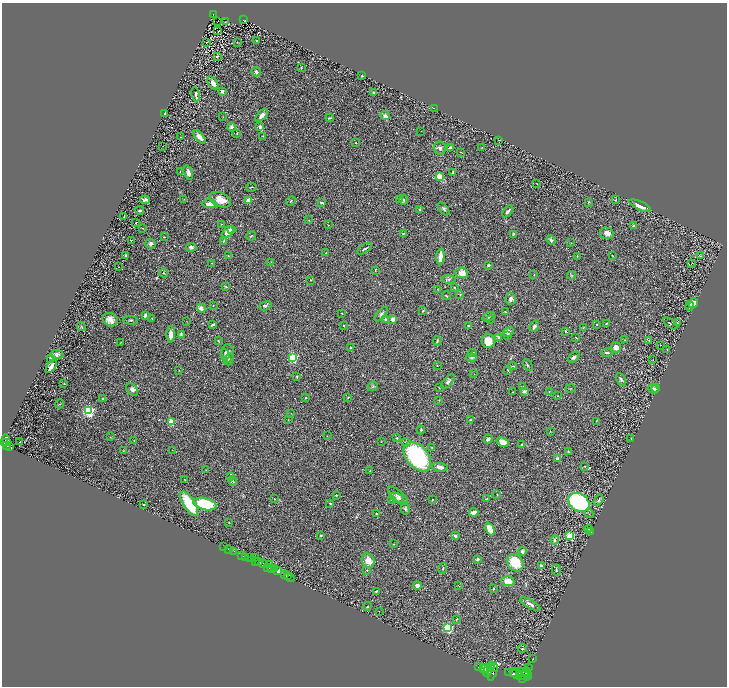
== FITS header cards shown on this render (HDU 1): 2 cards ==
NAXIS1  =                 1449
NAXIS2  =                 1368

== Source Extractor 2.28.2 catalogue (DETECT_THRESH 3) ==
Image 1449 x 1368 px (HDU 1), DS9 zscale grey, zoomed out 1/2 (1 PNG px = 2 x 2 image px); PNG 729 x 688 px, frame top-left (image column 1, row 1367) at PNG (2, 3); each listed source drawn as its Kron ellipse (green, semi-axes under 4 px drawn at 4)
Background 0.514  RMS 0.029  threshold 0.0885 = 3 sigma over >= 5 px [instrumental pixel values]
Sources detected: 343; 40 cannot appear on this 1/2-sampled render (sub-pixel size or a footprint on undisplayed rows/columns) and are neither listed nor drawn; the other 303 listed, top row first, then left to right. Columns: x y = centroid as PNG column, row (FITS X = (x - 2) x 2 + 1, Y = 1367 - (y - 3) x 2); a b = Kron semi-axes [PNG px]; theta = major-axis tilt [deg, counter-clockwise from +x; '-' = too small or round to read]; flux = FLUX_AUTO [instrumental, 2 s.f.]
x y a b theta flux
213 14 3 2 - 67
244 20 2 2 - 70
218 21 2 1 - 2.5
225 21 2 1 - 1.8
218 31 2 1 - 27
256 41 2 2 - 3.7
237 42 3 2 - 1.6
206 43 2 1 - 1.9
217 56 3 2 - 4.9
301 67 3 2 - 2.8
256 72 5 4 - 9.8
362 76 2 2 - 5.4
213 83 7 4 -54 22
222 91 2 2 - 55
374 92 3 2 - 4.9
196 94 7 2 -78 10
434 108 2 1 - 4.5
165 113 3 2 - 8.2
262 115 8 4 45 24
385 116 5 4 - 19
223 117 3 2 - 2.4
330 118 4 3 - 5.8
232 127 4 3 - 12
260 127 3 3 - 17
421 131 2 1 - 1.3
237 133 3 2 - 3.1
263 136 2 2 - 3.4
181 137 3 2 - 2.2
199 137 8 3 -49 43
499 140 2 1 - 1.7
356 143 2 2 - 3.3
163 146 2 1 - 2.5
450 147 3 2 - 11
482 147 2 1 - 1.4
440 148 6 6 - 19
461 152 2 2 - 2
180 172 3 2 - 2.6
453 172 3 2 - 6.8
188 173 7 4 -73 23
439 176 3 2 - 200
537 184 3 1 - 1.7
251 187 5 2 - 3.8
184 199 3 2 - 2.3
399 199 3 2 - 2.9
145 200 5 3 - 16
220 200 11 7 -22 61
248 200 2 2 - 130
404 200 5 3 - 8
615 200 4 3 - 3.8
291 201 5 2 - 4.8
588 202 4 2 - 4.8
322 203 4 2 - 11
209 204 7 3 -3 34
640 206 11 3 -25 54
420 209 2 2 - 6.4
444 209 7 3 -50 11
140 210 4 2 - 7.7
508 211 7 2 49 13
124 216 3 1 - 1.9
309 220 3 2 - 1.9
136 223 2 2 - 2.7
221 224 2 1 - 1.6
328 225 2 1 - 1.5
634 225 2 2 - 20
142 228 2 2 - 1.9
231 229 3 3 - 5.8
228 232 7 4 51 41
403 233 3 2 - 3
607 233 7 5 -13 33
513 234 4 2 - 7.8
251 236 5 2 - 4.9
164 237 3 2 - 2.7
131 240 3 2 - 3.5
551 240 5 3 - 15
223 241 3 2 - 4.9
150 243 5 5 - 13
571 243 2 2 - 2.3
191 247 5 3 - 12
365 249 8 2 32 8.4
325 253 2 1 - 1.9
126 255 3 2 - 8.1
228 256 3 2 - 2.2
577 256 3 2 - 3.5
613 256 3 1 - 1.9
701 256 3 2 - 3.5
440 257 8 3 84 55
271 262 2 2 - 1.7
211 263 2 1 - 1.7
691 264 2 1 - 27
488 265 4 3 - 7.5
118 267 2 1 - 1.2
375 271 3 2 - 2.9
164 273 4 3 - 6.4
462 273 6 5 - 46
534 275 2 2 - 2.4
572 275 4 1 - 2.3
448 279 7 4 -5 11
311 280 3 2 - 2.7
226 287 3 2 - 4.4
455 288 2 2 - 3.6
438 289 3 2 - 2.5
460 294 3 2 - 3.6
446 296 4 2 - 8.1
511 299 6 5 - 18
693 303 5 4 - 49
213 306 3 2 - 3.1
265 306 6 4 20 11
690 306 5 3 - 9.1
201 308 5 4 - 25
423 311 3 2 - 3.6
506 312 3 3 - 3.3
342 313 2 2 - 5.8
381 314 9 4 50 14
145 315 3 2 - 20
488 317 6 3 28 7.6
152 318 3 2 - 2.5
385 319 4 4 - 13
393 319 3 3 - 33
491 319 2 1 - 2.2
110 320 8 6 -32 39
131 320 7 3 -4 6.4
186 321 2 2 - 1.7
677 322 3 2 - 3.5
607 323 3 2 - 4.5
670 323 8 2 -36 5.3
597 324 2 1 - 3.8
213 325 4 2 - 9.1
344 325 2 2 - 9.7
81 326 4 2 - 4.6
468 326 3 3 - 5.6
534 326 5 4 - 13
583 328 3 2 - 2.8
565 331 3 2 - 3.9
508 332 6 4 27 14
171 334 8 4 89 33
181 334 4 3 - 5.9
507 335 3 3 - 4.7
498 337 2 2 - 9.7
576 337 2 2 - 7.6
218 340 3 2 - 3.6
625 340 3 2 - 2.8
649 340 4 3 - 5.3
437 341 4 3 - 7.3
488 341 7 6 - 57
121 342 2 1 - 1.4
660 345 2 1 - 1.7
616 347 5 5 - 33
351 348 3 3 - 6.8
667 349 2 2 - 2.2
472 352 2 2 - 7.1
227 353 9 6 88 24
607 353 6 3 -2 11
57 354 6 4 -7 15
225 354 5 4 - 11
574 357 7 3 42 12
51 358 3 2 - 20
293 358 3 3 - 610
471 358 5 4 - 11
229 360 6 4 73 9.1
653 360 2 2 - 2.3
528 365 6 2 -58 6
51 366 7 3 56 30
437 366 2 2 - 2.5
512 366 4 2 - 3.5
179 370 2 1 - 2.1
508 370 3 1 - 3.7
474 374 2 1 - 1.6
297 376 4 3 - 5.5
621 379 7 4 -61 10
448 381 9 4 48 14
64 383 3 2 - 3.2
373 387 5 3 - 5.5
523 387 3 2 - 5.8
439 388 2 2 - 2.3
570 388 5 2 - 3.7
656 388 4 4 - 6.4
132 389 7 5 -47 19
653 389 6 2 -33 7.1
513 392 2 1 - 2.9
524 392 4 3 - 14
549 392 3 2 - 2.4
558 396 3 2 - 2.4
348 397 3 2 - 3.4
305 398 3 3 - 4.7
102 399 2 2 - 8.8
439 400 3 2 - 2.2
60 404 5 2 - 4
89 411 3 3 - 1100
291 413 2 2 - 1.8
288 420 3 2 - 2.1
470 420 3 2 - 2.6
596 421 2 1 - 4.2
171 422 2 2 - 220
421 430 4 4 - 6.6
550 431 3 2 - 2.1
327 436 2 2 - 2
110 437 3 2 - 1.9
397 438 3 2 - 5.4
631 438 2 1 - 1.6
488 439 4 3 - 12
6 440 6 3 -76 810
20 441 2 1 - 1.9
134 441 2 2 - 2.9
381 441 2 2 - 2.1
406 442 5 4 - 10
503 442 6 4 -27 34
3 443 3 2 - 1100
7 445 2 2 - 230
522 445 4 2 - 5.3
9 447 3 2 - 330
432 447 3 3 - 3.6
172 450 2 1 - 1.5
123 451 3 2 - 2.5
568 451 3 3 - 4.2
417 457 17 11 -49 630
558 459 3 3 - 30
585 466 3 2 - 2.3
440 467 8 4 -9 31
206 470 3 2 - 2.2
370 471 2 2 - 2.5
231 477 3 2 - 2.8
185 480 2 1 - 2
232 481 4 3 - 6
336 495 3 2 - 3.7
497 495 3 2 - 4
398 496 12 5 -41 18
397 498 7 4 -29 16
274 499 2 2 - 3.3
392 499 4 3 - 5.8
486 499 4 3 - 6
432 500 2 1 - 2.7
598 500 6 3 55 8.2
579 502 11 8 -33 870
330 503 2 2 - 3.9
144 504 2 2 - 6.1
189 504 14 6 -58 250
205 504 11 6 -13 280
405 509 6 4 -80 8.8
474 512 5 3 - 25
376 514 2 2 - 4
589 514 5 3 - 6
229 523 2 1 - 2.3
490 529 7 4 -67 96
588 529 4 3 - 5.4
591 532 2 1 - 1.3
321 535 2 2 - 5.4
455 536 4 3 - 9.7
570 536 3 3 - 330
555 540 4 3 - 14
393 544 3 2 - 3.2
223 547 3 1 - 14
229 549 3 1 - 45
234 551 2 1 - 35
522 552 4 3 - 12
242 555 2 1 - 850
246 557 3 2 - 130
250 558 4 1 - 84
254 558 2 1 - 240
478 559 3 3 - 9.8
255 561 4 2 - 730
258 561 3 1 - 470
368 561 7 6 - 55
515 563 9 7 -49 120
263 564 4 3 - 1000
269 565 2 2 - 660
541 566 2 2 - 42
268 567 2 2 - 390
271 568 3 2 - 730
443 568 5 2 - 5
275 569 3 2 - 1100
367 570 3 3 - 4.4
556 570 5 3 - 6.8
277 571 4 3 - 2000
284 574 3 2 - 880
287 575 2 1 - 830
290 577 5 2 - 790
508 581 6 5 - 57
417 585 4 4 - 23
459 586 3 2 - 4.5
494 589 3 2 - 5.5
376 591 4 2 - 6.1
530 604 11 4 -28 26
367 607 5 2 - 4
379 611 2 1 - 1.2
457 619 3 3 - 4.6
448 628 3 3 - 690
522 648 4 3 - 5.7
533 659 2 1 - 22
491 666 4 2 - 2100
478 667 2 1 - 300
493 667 3 2 - 2300
529 668 2 2 - 14
483 669 3 2 - 3400
485 669 4 2 - 6100
488 671 6 3 67 4900
493 672 9 4 70 5900
509 672 2 1 - 290
527 672 4 2 - 1600
524 673 8 3 -19 5600
514 674 3 2 - 3200
516 674 6 4 -45 11000
524 676 8 3 -18 3200
523 678 3 3 - 2200
At the frame edge (FLAGS 8, measured only in part): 1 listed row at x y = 3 443
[40 sub-pixel or undisplayed-footprint detections neither listed nor drawn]